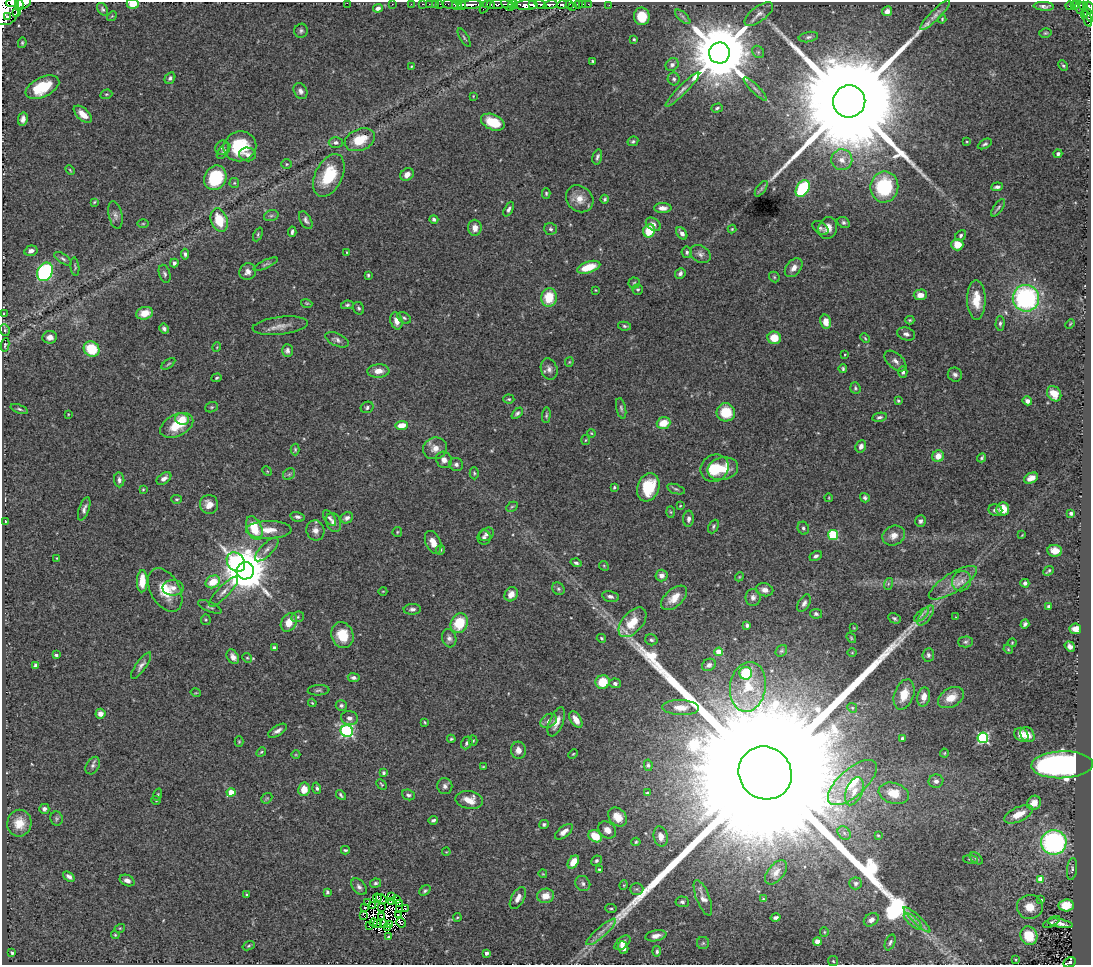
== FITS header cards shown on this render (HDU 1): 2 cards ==
NAXIS1  =                 1089
NAXIS2  =                  963

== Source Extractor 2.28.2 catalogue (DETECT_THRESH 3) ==
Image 1089 x 963 px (HDU 1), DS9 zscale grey, 1 PNG px = 1 image px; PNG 1093 x 967 px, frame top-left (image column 1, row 963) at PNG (2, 2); each listed source drawn as its Kron ellipse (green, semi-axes under 4 px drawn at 4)
Background 0.68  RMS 0.025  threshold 0.075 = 3 sigma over >= 5 px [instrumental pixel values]
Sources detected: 482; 12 with non-positive FLUX_AUTO (blend fragments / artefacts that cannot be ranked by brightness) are neither listed nor drawn; the other 470 listed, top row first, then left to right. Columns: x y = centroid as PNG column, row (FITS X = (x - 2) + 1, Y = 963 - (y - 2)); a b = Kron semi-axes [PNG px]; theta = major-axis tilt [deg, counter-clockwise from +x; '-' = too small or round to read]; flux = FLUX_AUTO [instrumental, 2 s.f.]
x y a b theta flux
13 3 6 2 5 320
23 3 8 5 25 990
347 3 2 2 - 68
19 4 6 4 -89 780
133 4 6 5 - 26
392 4 2 2 - 5.7
411 4 2 2 - 9.9
423 4 3 2 - 17
429 4 2 2 - 11
435 4 2 2 - 16
440 4 2 2 - 9.1
497 4 16 3 1 280
540 4 6 3 -22 170
569 4 3 3 - 100
578 4 4 3 - 50
583 4 3 2 - 2.7
588 4 3 2 - 11
450 5 8 3 -10 110
457 5 5 3 - 480
461 5 6 3 -65 350
471 5 13 3 4 820
491 5 3 3 - 98
507 5 7 4 -43 410
513 5 5 4 - 280
526 5 11 5 1 1600
532 5 4 3 - 340
550 5 7 4 14 560
562 5 5 3 - 36
609 5 2 2 - 4
1075 5 4 3 - 100
485 6 8 4 55 170
573 6 3 2 - 11
1044 6 10 4 -5 5.4
1070 6 4 3 - 94
1084 6 3 3 - 20
1080 7 7 3 -76 160
378 8 5 4 - 6.6
1089 8 6 3 -74 170
102 9 7 4 -57 3.5
6 10 15 13 70 3400
887 11 5 4 - 8.2
17 12 4 3 - 220
759 14 17 7 36 10
1085 14 3 2 - 66
935 15 20 5 45 8.5
1089 15 8 2 -60 120
112 16 5 4 - 1.7
642 16 9 8 - 37
8 17 4 3 - 310
683 17 9 4 -42 4
1087 18 9 4 -67 210
942 19 4 4 - 1.7
301 31 7 6 - 4.1
1045 33 6 4 15 2.3
464 37 10 3 -60 2.7
808 37 10 5 10 4.5
634 39 3 3 - 2.2
22 43 5 4 - 2.2
758 52 6 5 - 3.4
719 53 10 10 - 20000
592 61 4 4 - 2
672 65 7 6 - 5.6
411 66 3 2 - 1.4
1063 66 5 4 - 2.6
170 78 6 5 - 4.5
674 79 6 6 - 3.8
42 87 18 9 26 63
755 89 16 3 -45 5.2
682 90 23 4 45 10
300 91 8 6 -59 6.9
106 94 6 4 19 2.3
473 96 4 3 - 1.3
849 101 16 16 - 97000
717 108 6 3 18 2.6
83 114 11 6 -42 17
23 119 7 5 80 6.9
493 122 12 7 -23 43
360 140 16 10 21 42
633 141 5 4 - 3.3
336 142 7 5 1 5.6
967 142 3 2 - 1.4
985 144 7 4 29 3.2
240 146 16 15 - 76
222 148 7 6 - 4.4
224 151 9 5 53 3.9
247 154 8 7 - 6.8
1058 154 4 4 - 4.2
597 157 8 4 75 4.2
842 160 10 10 - 16
287 164 5 5 - 3.2
70 170 5 3 - 1.8
407 174 7 6 - 10
329 175 23 13 64 68
215 178 13 10 61 100
234 183 5 5 - 2.3
884 187 15 14 - 110
997 187 6 3 7 4.5
803 188 9 6 56 120
761 189 9 4 55 3.7
546 193 5 4 - 2.4
580 199 15 12 -42 22
605 199 4 4 - 2.8
94 202 4 3 - 1.8
663 208 8 5 0 8.8
998 208 10 3 54 3.3
509 209 8 4 62 5.6
115 215 14 6 -78 7.8
271 216 7 5 16 3.4
434 219 4 4 - 3.6
219 220 12 8 -70 52
306 220 10 5 -62 5.2
844 223 7 5 -32 3.6
143 224 5 3 - 1.8
653 224 8 6 -35 7.1
475 228 8 6 -85 15
820 228 9 6 -35 3.9
828 228 11 9 70 14
550 229 6 5 - 3.8
732 229 4 4 - 1.9
649 231 6 6 - 48
292 232 5 3 - 3.8
682 233 7 4 -54 7.5
258 234 7 4 65 2.6
961 235 6 5 - 3.4
957 245 6 6 - 23
31 251 7 5 15 7.9
346 252 3 2 - 0.92
687 252 5 5 - 3.3
185 254 5 4 - 3.8
700 254 11 8 -32 7.4
63 259 10 4 -34 4.6
174 263 4 4 - 6.4
266 264 13 4 25 3.7
75 267 9 3 -83 2.6
589 267 12 5 18 39
794 268 11 7 49 12
45 272 9 7 64 240
248 272 8 8 - 9.2
680 273 5 5 - 5.2
165 274 9 5 -73 4.3
368 275 4 3 - 2.3
774 277 6 4 -48 2.3
634 283 5 5 - 2.8
595 290 4 2 - 1.2
638 290 5 5 - 2.9
920 295 7 5 2 14
549 297 9 7 84 45
1026 298 13 13 - 290
976 300 20 9 -89 33
307 303 6 3 -18 1.9
347 305 6 4 10 3.2
358 308 6 5 - 3.4
145 313 8 6 14 22
4 314 4 2 - 1.3
404 318 7 5 -34 3.6
910 320 4 4 - 2.2
396 321 9 6 -74 11
826 322 7 5 -77 18
1000 323 7 4 88 3.6
1070 324 5 3 - 1.5
280 326 27 9 7 17
625 326 6 4 -9 3
164 329 5 4 - 4.5
5 330 6 4 -69 3
906 334 9 6 -17 7.1
50 337 7 6 - 9.4
774 338 7 6 - 27
865 338 5 3 - 1.8
337 340 12 6 -24 6.4
5 345 7 4 79 2.5
217 347 5 3 - 1.4
92 349 8 7 - 62
287 351 6 5 - 5.4
845 354 2 2 - 1.2
895 361 13 7 -42 8.4
569 362 5 4 - 1.7
168 364 8 3 35 2.5
549 369 11 8 -73 8.3
843 369 4 3 - 2.7
378 371 11 6 4 16
903 372 6 4 -89 3.6
955 375 7 7 - 5.7
216 378 5 4 - 2.3
855 388 6 5 - 3
1054 394 8 6 -51 20
509 399 5 4 - 2.3
898 401 4 4 - 2.3
1027 401 5 4 - 5.4
211 407 6 5 - 2.9
367 407 6 5 - 3.5
621 408 10 5 -77 3.9
19 409 9 4 -20 3.2
726 412 9 9 - 48
517 413 6 4 43 3.9
68 414 3 2 - 1
546 415 8 4 85 2.9
880 417 8 4 9 4.3
182 419 7 6 - 30
663 423 7 5 18 28
177 425 17 10 26 42
402 425 6 4 7 23
591 433 4 3 - 1.4
585 440 5 3 - 1.6
861 446 6 5 - 6.7
435 448 12 10 19 14
295 449 6 4 -90 2.5
938 456 6 5 - 19
982 458 4 3 - 2.6
444 460 8 7 - 9.2
456 464 7 6 - 6
715 468 15 13 39 42
723 469 15 11 12 39
267 471 5 4 - 1.7
474 473 6 4 -87 2.3
289 474 6 5 - 3.3
164 478 8 5 36 7.8
1031 478 7 5 26 11
119 480 7 5 -84 5.5
614 487 3 3 - 1.9
648 487 14 11 71 66
143 489 3 3 - 1.6
676 489 9 4 -19 3.2
829 498 4 3 - 1.3
865 498 5 4 - 3.7
177 499 5 4 - 2.4
209 504 9 9 - 17
680 506 3 3 - 1.3
512 507 6 4 29 2.6
84 509 12 5 71 6.6
1003 509 7 6 - 26
995 510 7 5 -8 5.3
671 512 6 4 -88 2.1
1071 513 4 3 - 4.4
298 517 7 4 -12 4.6
329 518 9 5 -53 4.5
347 518 6 5 - 6.4
689 519 8 5 85 6.3
5 521 3 2 - 1.7
920 521 6 5 - 4.8
334 522 10 7 -66 10
713 527 7 5 63 3.3
254 528 12 7 -68 51
803 528 6 5 - 4.2
269 530 23 9 1 25
315 530 10 9 - 11
397 532 5 4 - 2.1
486 534 8 6 37 5
833 535 5 5 - 86
1022 535 3 3 - 1.1
894 536 12 9 25 13
484 537 7 6 - 4.1
433 542 12 7 -67 16
267 549 15 6 45 8.5
440 550 5 4 - 2.9
1055 551 7 6 - 17
816 556 6 4 28 4.4
57 558 4 3 - 1.4
236 562 10 8 -51 350
576 563 5 4 - 3.2
604 566 5 4 - 1.9
245 571 9 8 - 7300
1048 571 6 2 42 2.7
661 575 6 6 - 9.3
739 577 4 3 - 1.6
142 581 11 5 88 29
962 581 10 9 - 10
213 582 7 6 - 32
953 583 28 9 32 25
1025 583 4 4 - 3.8
888 584 6 4 72 2.7
173 588 10 7 0 10
558 589 7 5 -46 3.7
165 590 24 14 -61 42
765 590 9 6 -14 8.7
383 591 4 3 - 1.2
224 592 20 6 46 9.8
511 594 7 6 - 13
610 596 8 5 -12 5.6
753 597 8 7 - 6.9
674 598 15 8 41 22
804 603 10 5 60 6.2
1049 606 4 3 - 3.7
210 607 12 4 -25 3.7
412 609 8 5 4 5.5
816 614 6 4 -12 3.6
922 615 9 4 41 4.2
926 615 12 5 54 8.3
298 617 6 5 - 3
956 617 3 3 - 1.1
894 618 6 4 -28 3.3
206 620 5 4 - 2.1
289 622 10 7 58 24
632 622 17 10 48 37
459 623 10 8 61 56
1025 624 4 3 - 3.9
747 625 4 3 - 3.7
854 628 4 2 - 1.3
1075 629 6 5 - 13
342 635 13 11 -70 38
449 638 9 7 -73 7.3
601 638 5 4 - 2.3
851 638 6 4 -52 2.1
651 640 6 5 - 3.5
965 642 7 5 2 3.5
1012 643 4 4 - 1.6
1070 646 5 4 - 8.1
274 648 3 3 - 4
1008 649 5 4 - 1.7
781 651 6 5 - 2.6
719 652 4 4 - 37
852 653 5 3 - 1.4
56 655 4 3 - 3.6
928 655 7 6 - 4.5
233 657 8 5 -59 9.2
247 658 5 4 - 2.1
36 665 4 3 - 5
709 665 7 6 - 5.6
141 666 16 5 55 7
746 673 6 6 - 74
354 678 6 4 -8 4.3
603 682 7 6 - 43
615 683 5 5 - 5
748 687 25 18 81 58
319 690 11 5 5 4.3
196 693 5 3 - 1.3
904 695 15 9 71 33
924 697 9 6 78 17
951 697 14 9 29 24
312 703 4 3 - 1.7
341 706 5 5 - 3.8
681 708 18 7 -2 17
852 708 5 4 - 2.2
100 714 5 5 - 10
349 718 8 7 - 8.4
576 720 9 5 -57 17
549 721 9 6 32 8.7
425 722 3 3 - 1.6
556 722 15 7 67 16
278 731 10 5 31 7.2
347 731 6 6 - 300
1021 735 7 6 - 13
1027 735 8 6 -51 14
983 738 5 5 - 220
451 739 4 3 - 2.2
902 739 3 3 - 3.6
473 741 5 4 - 1.9
239 742 5 4 - 1.9
467 743 6 5 - 4.4
518 750 8 7 - 12
261 752 5 4 - 2.3
944 753 4 4 - 1.7
573 754 5 3 - 1.6
296 755 4 3 - 1.4
648 765 6 4 -80 2.7
1062 765 31 13 2 810
93 766 9 6 61 5.3
483 767 3 2 - 1.5
384 773 4 4 - 3.3
765 773 27 25 -43 380000
936 781 7 6 - 7.7
852 782 30 13 42 56
381 784 6 4 -46 2.1
445 786 8 7 - 5.9
317 788 5 4 - 3.7
304 789 7 6 - 21
854 791 15 8 68 19
231 792 4 4 - 38
647 793 4 4 - 2
894 793 15 10 -16 29
158 795 6 4 72 2.3
341 795 6 3 -50 3.1
408 795 6 5 - 4.2
267 798 6 4 43 2.3
156 800 5 4 - 1.9
469 800 14 9 -9 24
1034 803 7 6 - 18
44 809 5 5 - 5.2
1018 814 15 7 25 28
617 817 10 8 -46 19
57 818 7 6 - 3.2
433 820 5 4 - 4.2
19 823 13 12 - 25
544 824 5 4 - 3.3
607 830 10 7 -40 12
564 832 11 5 39 10
844 833 7 6 - 5.2
878 835 4 3 - 1.7
595 836 7 5 -34 38
661 836 10 7 -78 12
636 842 5 4 - 2.5
1054 842 13 12 - 320
345 850 4 3 - 2.8
446 852 4 3 - 1.3
976 858 7 4 -40 2.9
970 859 7 3 -5 2
596 861 5 4 - 3.1
573 862 7 5 53 26
599 869 4 3 - 1.9
1072 869 11 5 84 4.1
776 872 14 8 51 10
543 874 4 3 - 1.5
69 877 6 4 -39 5.2
1040 879 4 4 - 25
127 881 8 5 -23 7.1
375 883 5 4 - 3.4
583 883 8 7 - 6.7
856 883 6 6 - 4.5
624 885 5 3 - 1.6
359 887 9 6 -51 5.8
636 889 7 5 1 3.4
425 891 6 4 39 3.2
327 892 4 4 - 2.8
247 895 3 3 - 2.1
392 896 3 2 - 1.5
546 896 8 7 - 21
377 898 4 2 - 1.6
518 898 12 6 60 11
703 898 19 6 -69 12
381 899 6 3 -39 3
763 899 4 2 - 1
397 900 3 2 - 1.1
1041 900 3 3 - 4.1
391 902 3 2 - 0.71
682 902 6 5 - 4
367 903 4 3 - 3.1
399 903 3 2 - 2.2
1066 905 7 6 - 35
372 906 2 2 - 0.66
365 907 3 2 - 1.5
382 907 2 2 - 1.3
1030 907 13 12 - 22
611 908 6 3 -7 2.1
405 909 2 2 - 1.7
400 910 3 2 - 1.9
398 915 4 2 - 3.6
364 916 3 2 - 3.8
381 917 3 2 - 0.57
457 917 4 4 - 1.6
776 918 5 3 - 4.5
871 920 8 6 36 7.8
917 920 18 4 -43 8.2
913 921 11 4 -42 7.4
1052 922 9 4 31 3.6
374 923 4 2 - 1.2
383 923 3 3 - 3.2
401 923 5 2 - 1.2
1060 923 13 4 -11 11
378 924 2 2 - 2.6
389 924 2 2 - 3.5
369 926 3 2 - 8
120 928 5 3 - 1.5
388 928 3 2 - 1.7
601 932 19 5 41 12
824 932 5 4 - 1.9
115 935 4 3 - 1.7
656 936 10 5 11 11
1029 936 9 8 - 49
388 937 3 3 - 2.5
817 941 4 4 - 24
890 942 8 5 67 3.6
622 943 9 5 41 11
703 943 6 6 - 3.7
249 946 6 4 20 2.5
623 948 6 5 - 9.9
657 951 5 4 - 3.3
12 953 3 3 - 2.4
486 953 4 3 - 6.5
1016 959 2 2 - 1.3
833 961 5 5 - 2.3
1069 962 6 4 25 150
At the frame edge (FLAGS 8, measured only in part): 8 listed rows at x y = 13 3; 23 3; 347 3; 133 4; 1089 8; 6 10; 1089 15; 1069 962
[12 non-positive-flux detections neither listed nor drawn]